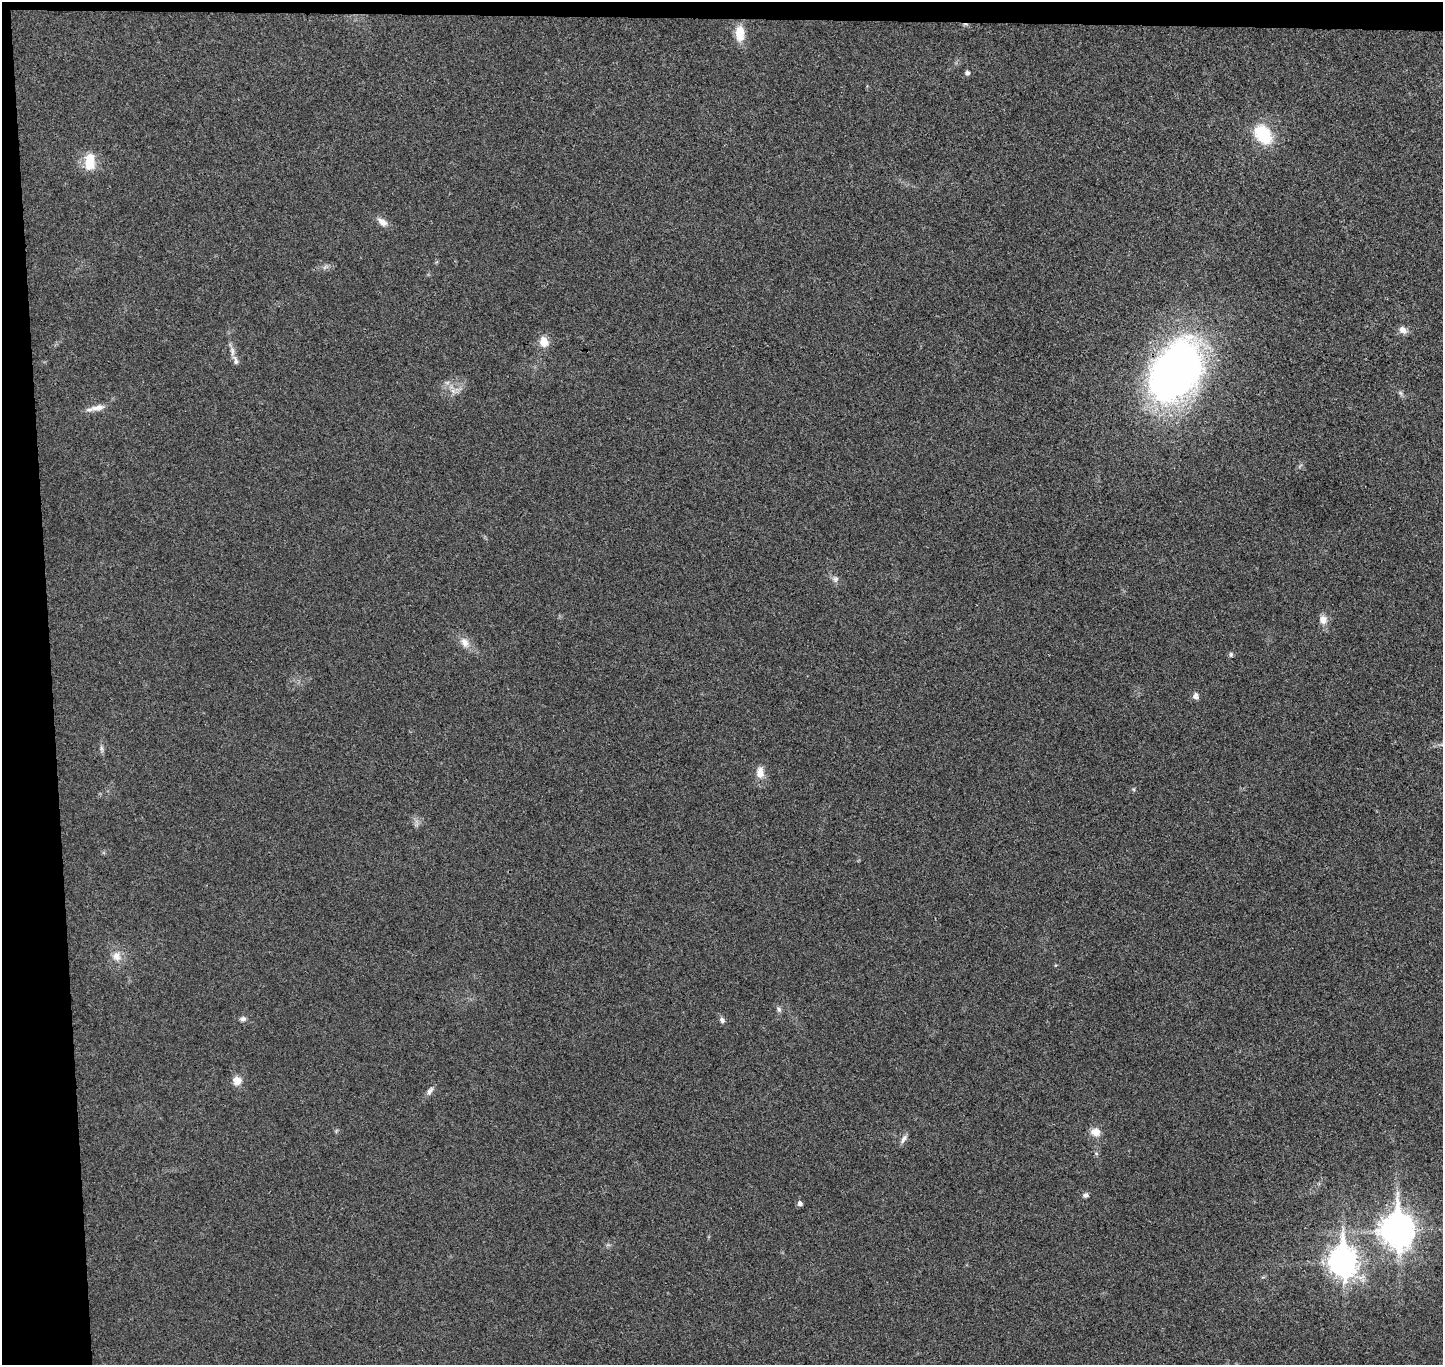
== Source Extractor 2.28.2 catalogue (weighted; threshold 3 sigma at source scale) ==
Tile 1 of 3 x 3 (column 1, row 1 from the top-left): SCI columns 56-1496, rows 2859-4221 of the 4436 x 4365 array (HDU 1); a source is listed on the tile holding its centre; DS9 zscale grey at full resolution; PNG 1445 x 1367 px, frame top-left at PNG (2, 2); no overlay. Shown black and unused: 5% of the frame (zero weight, under 3 of 4 exposures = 6% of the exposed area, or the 3 px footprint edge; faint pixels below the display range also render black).
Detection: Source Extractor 2.28.2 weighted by HDU 2 'WHT'; one run over the whole footprint, this tile lists its part. Background 0.0268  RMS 0.006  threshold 0.0269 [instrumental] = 3 sigma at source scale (4.5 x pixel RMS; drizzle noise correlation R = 1.50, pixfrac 1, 0.05/0.05 arcsec/px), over >= 5 px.
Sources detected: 35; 1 too faint to see at this stretch — not listed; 1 inside a brighter listed object's ellipse — not listed separately; the other 33 listed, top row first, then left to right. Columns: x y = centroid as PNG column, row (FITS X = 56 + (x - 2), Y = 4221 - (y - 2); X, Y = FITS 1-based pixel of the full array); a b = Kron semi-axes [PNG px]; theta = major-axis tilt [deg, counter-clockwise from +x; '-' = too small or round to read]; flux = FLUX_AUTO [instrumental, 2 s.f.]
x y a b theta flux
740 33 14 8 -88 14
967 73 5 5 - 1.8
1263 134 19 13 -54 31
90 161 22 12 88 14
382 222 15 8 -37 4.3
1403 330 11 8 -32 3.5
544 342 9 8 - 8.7
232 352 14 5 -82 3.2
1176 371 68 44 59 290
453 391 8 6 -44 2.3
1401 393 7 4 -70 1.2
97 408 21 8 12 5.2
835 579 9 8 - 2.2
1323 620 10 9 - 5
465 643 15 11 -57 5.4
1231 654 6 5 - 1.2
1196 696 10 8 -74 2.1
102 749 11 4 -81 1.7
760 772 17 10 -90 6.3
1133 789 6 5 - 0.83
116 956 13 12 - 6
779 1009 9 5 -54 1.6
243 1019 8 6 11 1.9
722 1020 8 6 -57 1.8
237 1081 9 9 - 6.1
430 1091 13 6 59 2.5
1095 1132 11 9 -8 6
904 1139 14 5 56 2.4
1096 1153 6 5 - 0.98
1086 1195 7 6 - 1.6
799 1203 5 5 - 2.1
1397 1230 13 10 -86 1100
1343 1262 12 9 -87 680
Overlapping masked pixels (flux is a lower limit): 2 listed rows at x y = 1176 371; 1397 1230